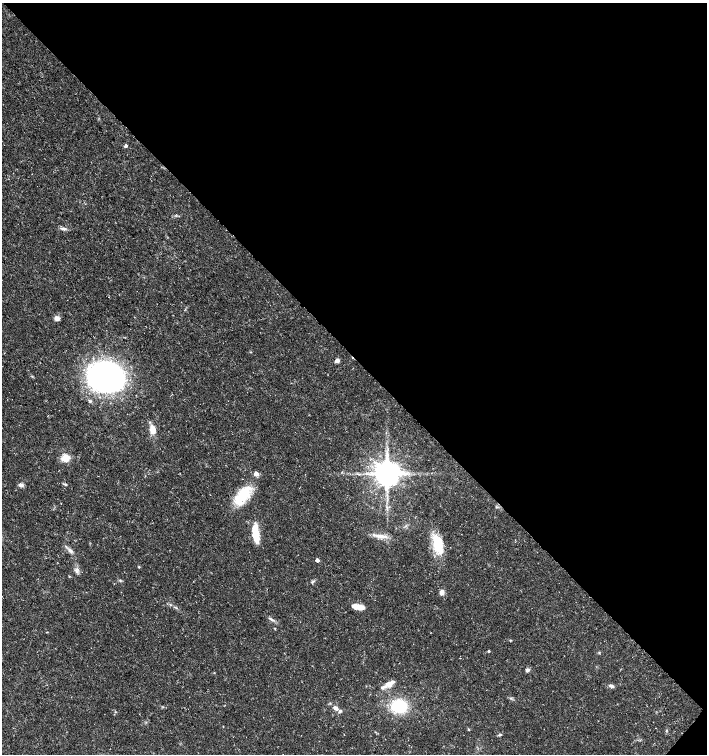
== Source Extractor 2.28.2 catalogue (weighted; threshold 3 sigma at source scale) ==
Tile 8 of 4 x 4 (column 4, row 2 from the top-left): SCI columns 4390-5798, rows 3018-4521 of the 6027 x 6026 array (HDU 1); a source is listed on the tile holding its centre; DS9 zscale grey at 2 x 2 block average (1 PNG px = mean of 2 x 2 image px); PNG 709 x 756 px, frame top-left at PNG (2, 3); no overlay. Shown black and unused: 47% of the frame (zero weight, under 3 of 5 exposures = <1% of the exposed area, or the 3 px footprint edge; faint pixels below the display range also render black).
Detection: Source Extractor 2.28.2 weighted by HDU 2 'WHT'; one run over the whole footprint, this tile lists its part. Background 0.0133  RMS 0.0019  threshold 0.00841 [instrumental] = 3 sigma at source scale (4.5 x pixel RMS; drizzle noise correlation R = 1.50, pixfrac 1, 0.0396/0.0396 arcsec/px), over >= 5 px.
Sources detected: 45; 1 cosmic-ray / hot-pixel residue — not listed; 7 inside a brighter listed object's ellipse — not listed separately; the other 37 listed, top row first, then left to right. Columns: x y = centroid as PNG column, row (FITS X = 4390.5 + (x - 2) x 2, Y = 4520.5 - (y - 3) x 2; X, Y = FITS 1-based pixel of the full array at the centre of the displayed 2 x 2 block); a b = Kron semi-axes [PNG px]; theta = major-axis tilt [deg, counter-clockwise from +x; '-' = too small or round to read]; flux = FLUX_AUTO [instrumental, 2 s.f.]
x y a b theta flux
126 146 3 3 - 1.2
63 229 10 4 -10 1.2
57 318 6 5 - 2.1
251 352 3 2 - 0.24
337 361 5 4 - 1.6
106 377 37 30 -7 100
152 429 10 6 -84 4.5
65 457 3 3 - 27
256 474 3 3 - 5.7
387 474 6 6 - 860
66 484 4 3 - 0.46
21 485 6 4 -18 1.5
243 495 23 13 17 13
255 533 21 7 -82 9.4
381 536 13 5 -12 3.6
437 544 22 11 -74 14
70 550 9 4 -40 1.5
317 560 3 3 - 2
139 567 3 3 - 0.35
77 570 9 5 68 1.5
69 576 3 2 - 0.32
441 592 7 5 88 1.6
175 607 3 2 - 0.39
358 607 12 4 -10 6.1
272 620 7 2 -28 0.85
275 628 3 2 - 0.33
510 640 3 2 - 0.33
489 651 2 2 - 0.56
527 670 5 4 - 1.2
388 684 8 7 - 3
611 686 8 4 -20 1.3
399 706 12 11 - 23
336 708 7 4 -30 2
223 727 2 2 - 0.21
468 729 3 3 - 0.41
666 730 3 2 - 0.34
500 735 5 3 - 0.62
Diffuse or blended objects may show on this block-average render without a row.